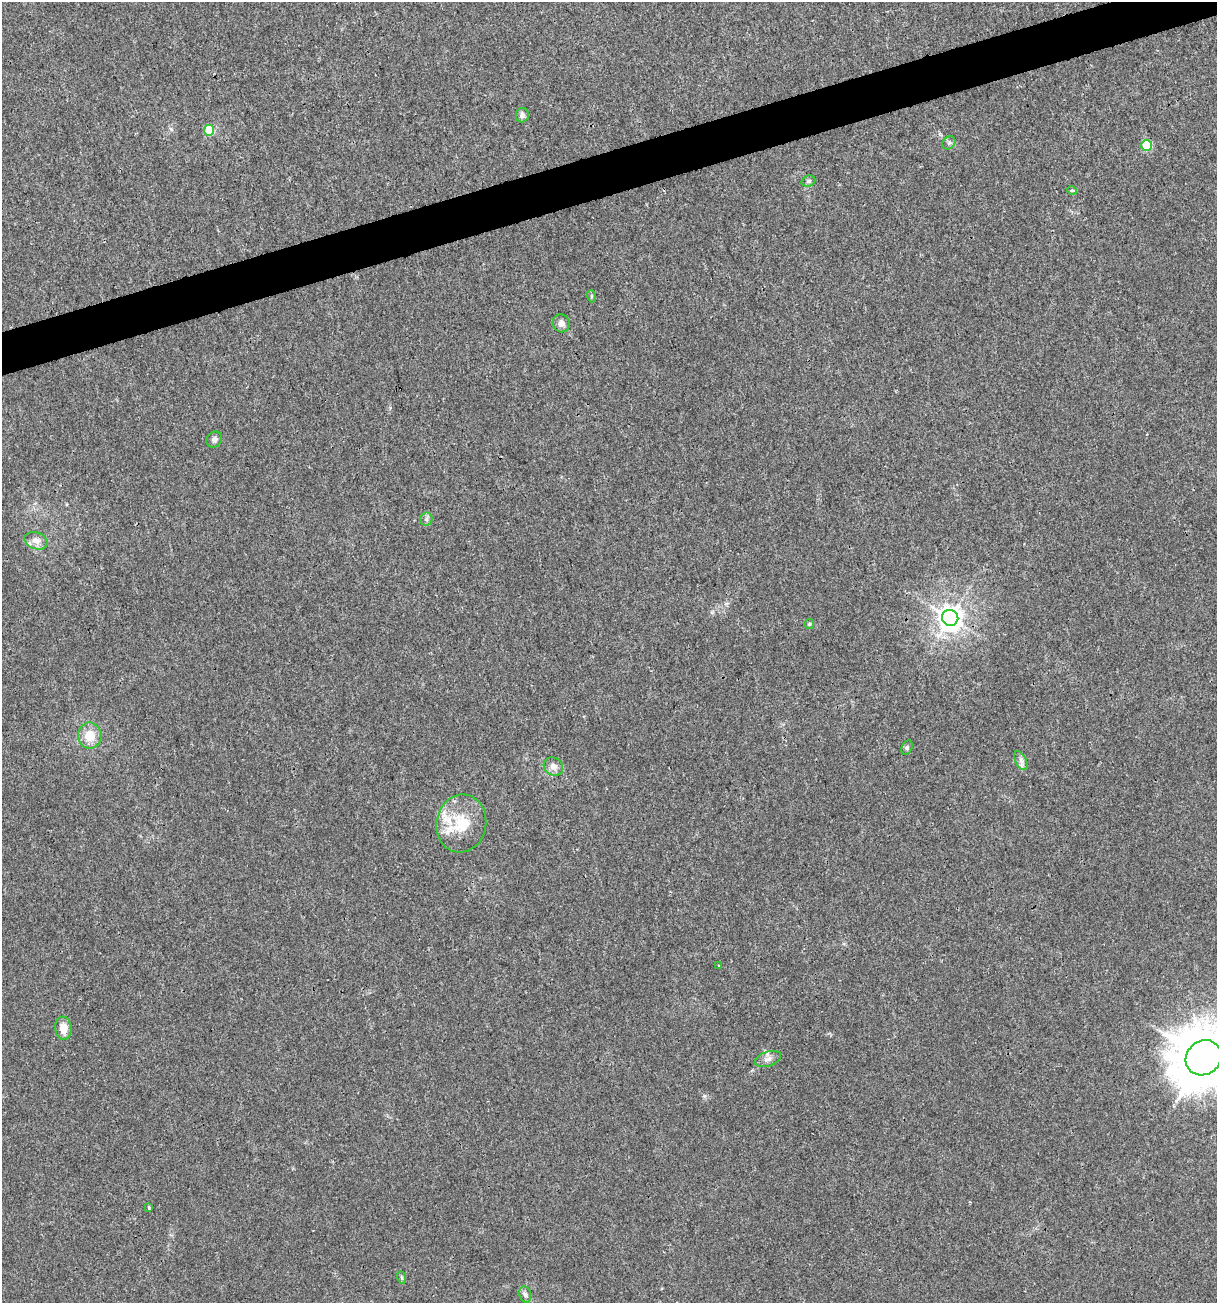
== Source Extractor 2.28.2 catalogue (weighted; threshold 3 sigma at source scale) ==
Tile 10 of 4 x 4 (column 2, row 3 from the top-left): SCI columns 1317-2531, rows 1302-2602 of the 5012 x 5207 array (HDU 1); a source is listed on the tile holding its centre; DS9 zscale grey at full resolution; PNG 1219 x 1305 px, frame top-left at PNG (2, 2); each listed source drawn as its Kron ellipse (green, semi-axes under 4 px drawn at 4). Shown black and unused: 3% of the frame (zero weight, under 3 of 4 exposures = <1% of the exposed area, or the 3 px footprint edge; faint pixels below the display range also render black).
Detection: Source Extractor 2.28.2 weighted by HDU 2 'WHT'; one run over the whole footprint, this tile lists its part. Background 0.00294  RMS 0.0027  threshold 0.0121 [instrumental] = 3 sigma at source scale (4.5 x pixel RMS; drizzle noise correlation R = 1.50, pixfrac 1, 0.0396/0.0396 arcsec/px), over >= 5 px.
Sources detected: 27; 2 inside a brighter listed object's ellipse — not listed separately; the other 25 listed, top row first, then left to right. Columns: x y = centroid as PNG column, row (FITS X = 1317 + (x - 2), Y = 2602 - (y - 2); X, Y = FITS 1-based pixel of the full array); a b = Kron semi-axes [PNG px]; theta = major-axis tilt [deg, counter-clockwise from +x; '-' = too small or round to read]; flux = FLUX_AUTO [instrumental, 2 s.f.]
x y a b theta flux
522 115 7 6 - 0.87
209 130 5 5 - 9.5
949 143 7 6 - 0.67
1147 145 5 5 - 11
808 181 7 5 21 0.59
1072 190 5 4 - 0.37
591 296 6 4 -72 0.37
561 323 9 8 - 1.5
214 440 8 7 - 1
426 519 6 6 - 0.66
36 541 12 8 -20 1.8
950 618 8 8 - 270
809 624 5 4 - 0.32
90 736 13 12 - 4.6
907 748 7 5 64 0.53
1021 761 10 5 -63 1.1
553 767 10 8 -35 1.7
461 823 29 25 78 10
719 965 3 2 - 0.34
63 1028 12 8 -85 3.1
1204 1058 19 16 41 1700
768 1059 13 7 18 1.5
149 1207 3 3 - 0.72
401 1277 6 4 -70 0.4
525 1294 8 6 -74 0.71
Isophote crosses this tile's border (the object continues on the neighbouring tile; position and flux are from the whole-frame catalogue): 1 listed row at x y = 1204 1058